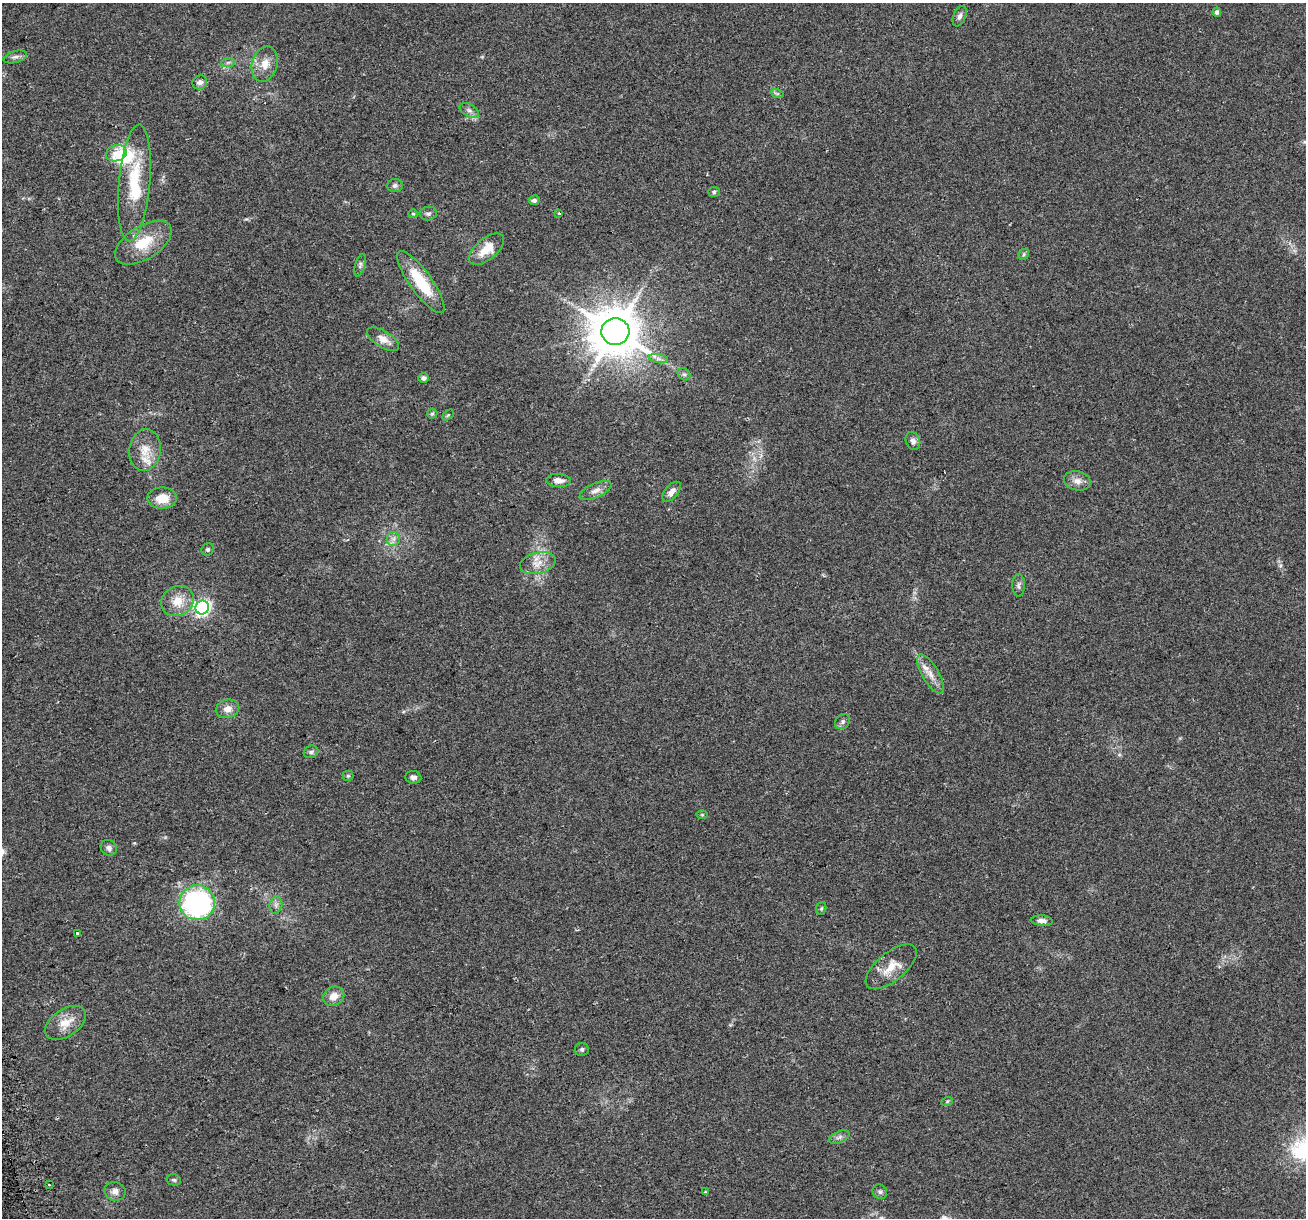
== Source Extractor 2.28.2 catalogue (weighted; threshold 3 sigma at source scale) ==
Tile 7 of 4 x 4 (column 3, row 2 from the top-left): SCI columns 2641-3944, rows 2496-3711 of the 5282 x 5037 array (HDU 1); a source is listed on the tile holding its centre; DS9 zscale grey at full resolution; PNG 1308 x 1220 px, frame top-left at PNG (2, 3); each listed source drawn as its Kron ellipse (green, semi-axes under 4 px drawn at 4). Shown black and unused: <1% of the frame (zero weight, under 2 of 3 exposures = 2% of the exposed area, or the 3 px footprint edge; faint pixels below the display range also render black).
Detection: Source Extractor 2.28.2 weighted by HDU 2 'WHT'; one run over the whole footprint, this tile lists its part. Background 0.0666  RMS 0.008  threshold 0.0362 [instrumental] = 3 sigma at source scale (4.5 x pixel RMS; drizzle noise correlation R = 1.50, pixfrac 1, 0.0396/0.0396 arcsec/px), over >= 5 px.
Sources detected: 69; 1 inside a brighter object's white glare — neither listed nor drawn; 3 inside a brighter listed object's ellipse — not listed separately; the other 65 listed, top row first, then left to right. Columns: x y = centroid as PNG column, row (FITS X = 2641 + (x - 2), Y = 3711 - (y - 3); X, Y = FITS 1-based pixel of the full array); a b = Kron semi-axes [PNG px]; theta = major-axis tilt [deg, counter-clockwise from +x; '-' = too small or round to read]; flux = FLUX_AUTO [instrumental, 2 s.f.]
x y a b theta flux
1217 12 4 4 - 2.5
960 16 11 6 67 2.9
15 57 12 5 16 2.8
228 62 7 4 3 1.8
265 64 18 12 75 10
200 82 7 6 - 3.2
777 93 7 4 -19 1.3
469 110 11 6 -28 3.1
116 153 10 8 16 5.5
134 183 58 15 85 40
395 185 8 6 1 2.4
714 192 6 5 - 1.4
534 200 5 5 - 2.8
428 213 8 7 - 2.4
413 214 5 4 - 0.96
559 214 3 3 - 2.2
143 243 32 16 32 25
486 249 21 10 39 15
1024 254 6 4 48 1.3
360 265 11 5 74 2.1
421 282 37 11 -54 35
615 331 14 13 - 3300
383 339 18 8 -32 7.4
658 359 9 4 -9 2.5
684 374 7 5 -41 1.8
424 378 5 5 - 3.1
432 414 5 5 - 0.99
448 415 6 4 44 1
913 441 9 7 -68 3.3
145 450 21 16 82 13
559 481 12 6 -3 5.2
1077 481 14 9 -13 5.3
596 490 17 7 24 4.9
672 492 12 6 49 5.1
162 498 15 10 0 13
393 539 7 6 - 2.7
208 549 6 6 - 1.5
538 563 18 10 14 9.2
1019 585 11 6 89 2.5
178 601 17 14 27 14
202 607 7 6 - 200
930 674 22 8 -60 8
228 709 12 9 14 6.1
843 722 8 6 49 2.4
311 752 7 6 - 2.2
348 776 5 5 - 1.1
413 777 8 6 -7 2.9
702 815 6 4 0 0.81
109 848 8 7 - 3.1
197 903 18 17 - 140
276 905 8 6 79 2.6
821 908 6 5 - 1.1
1042 921 11 5 -6 3.5
77 934 3 3 - 3.3
891 967 31 14 39 15
334 996 11 9 31 7.8
66 1023 23 13 33 13
582 1049 7 6 - 1.9
947 1102 6 4 20 0.9
839 1137 11 5 25 2.6
174 1180 7 5 -13 1.5
49 1185 3 3 - 0.93
115 1191 10 9 - 4.1
705 1192 3 3 - 0.89
880 1192 8 7 - 2